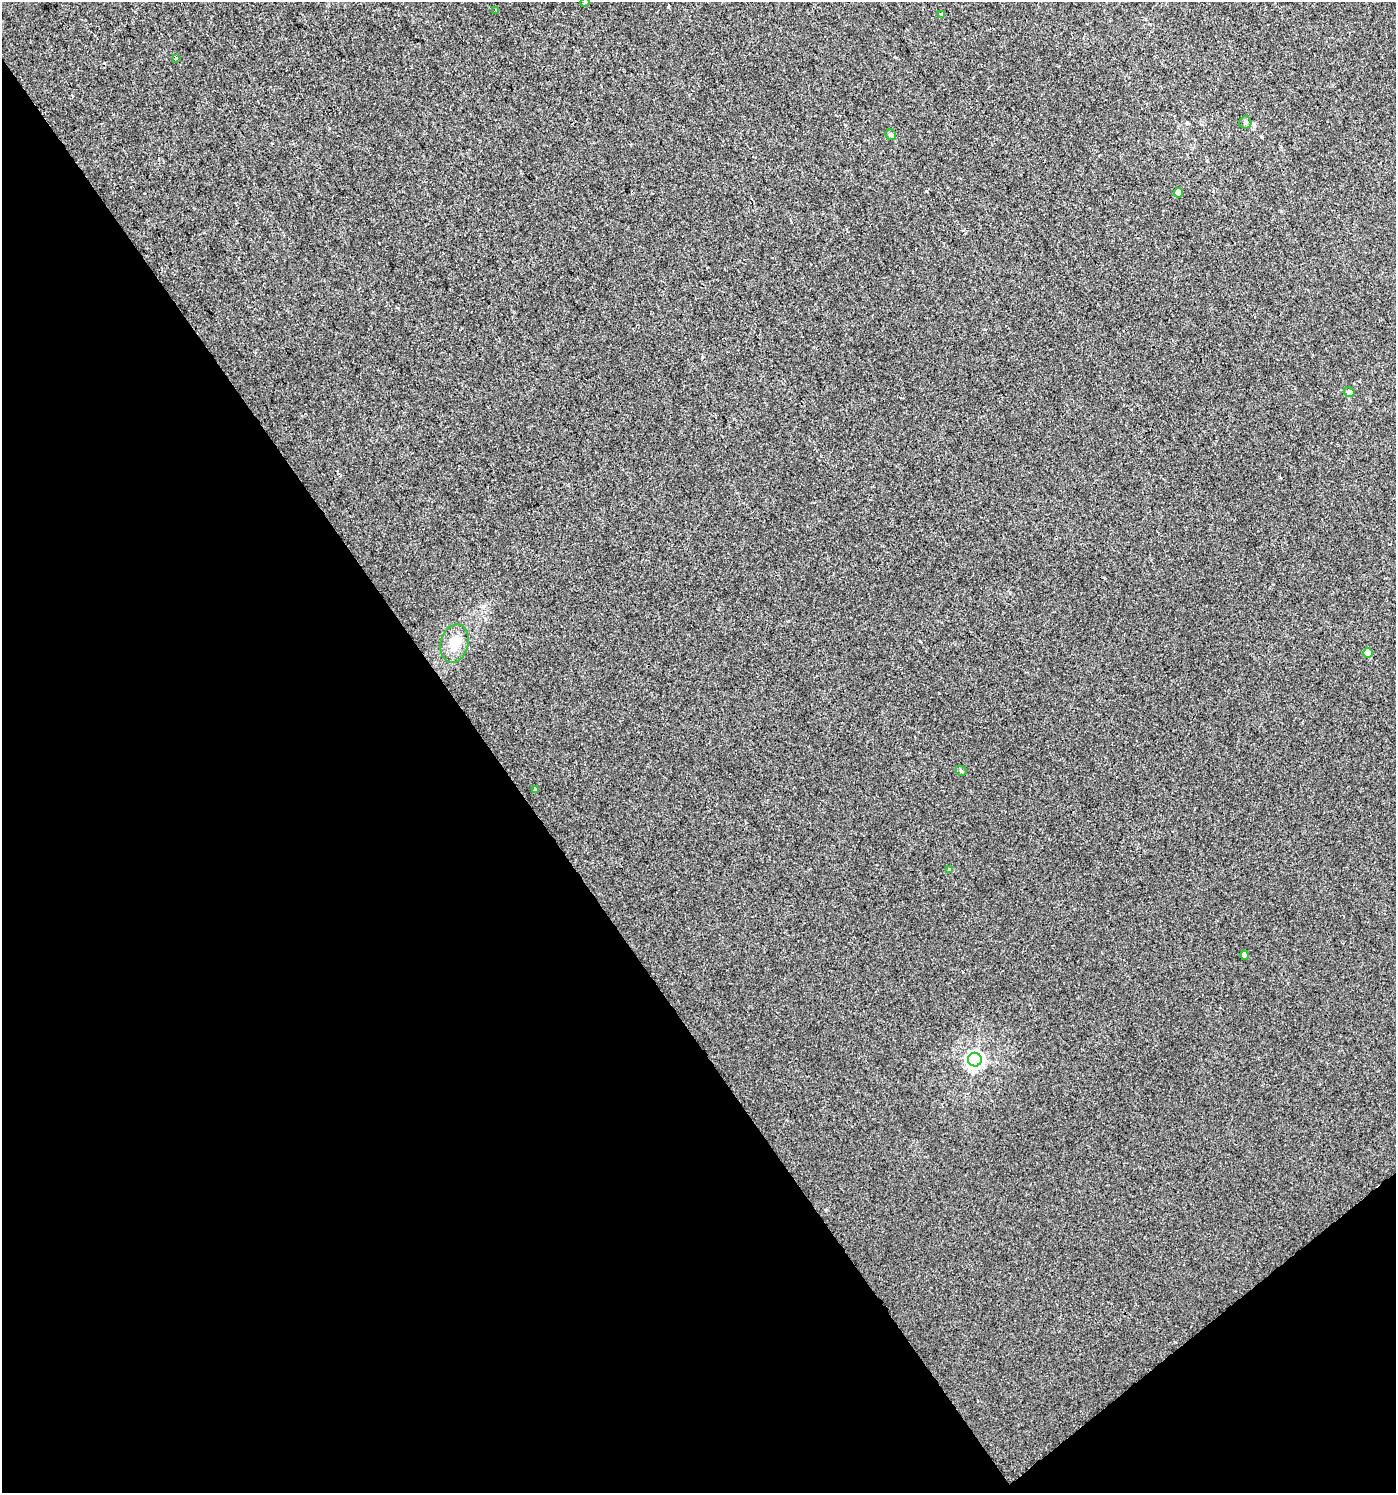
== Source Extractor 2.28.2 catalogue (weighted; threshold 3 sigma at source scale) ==
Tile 14 of 4 x 4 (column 2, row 4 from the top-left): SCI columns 1526-2919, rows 4-1494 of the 5903 x 5967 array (HDU 1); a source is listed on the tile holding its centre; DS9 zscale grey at full resolution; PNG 1398 x 1495 px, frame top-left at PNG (2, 2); each listed source drawn as its Kron ellipse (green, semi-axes under 4 px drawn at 4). Shown black and unused: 38% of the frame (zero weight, under 2 of 3 exposures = <1% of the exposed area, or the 3 px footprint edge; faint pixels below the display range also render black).
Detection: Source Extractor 2.28.2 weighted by HDU 2 'WHT'; one run over the whole footprint, this tile lists its part. Background 0.00676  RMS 0.0064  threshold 0.0287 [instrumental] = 3 sigma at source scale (4.5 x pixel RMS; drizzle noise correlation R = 1.50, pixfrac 1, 0.0396/0.0396 arcsec/px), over >= 5 px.
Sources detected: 15; all 15 listed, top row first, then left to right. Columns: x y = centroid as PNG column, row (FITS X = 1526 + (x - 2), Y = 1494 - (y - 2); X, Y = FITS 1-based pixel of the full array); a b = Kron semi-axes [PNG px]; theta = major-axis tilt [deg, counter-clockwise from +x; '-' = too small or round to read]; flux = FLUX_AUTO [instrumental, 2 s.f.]
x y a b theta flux
585 2 5 3 - 0.53
496 10 3 3 - 0.81
942 14 3 3 - 1.1
176 58 3 3 - 0.74
1245 122 6 6 - 1.5
891 135 6 5 - 1.2
1178 193 5 4 - 3.8
1349 392 5 5 - 1.3
455 643 19 14 75 11
1368 653 5 4 - 8.7
961 771 6 4 -47 0.83
535 789 3 3 - 1.1
950 869 4 4 - 1.6
1245 955 4 4 - 2.1
975 1060 7 7 - 270
Unlisted compact peaks at least as high as the median listed source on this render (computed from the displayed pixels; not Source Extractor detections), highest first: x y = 926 191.